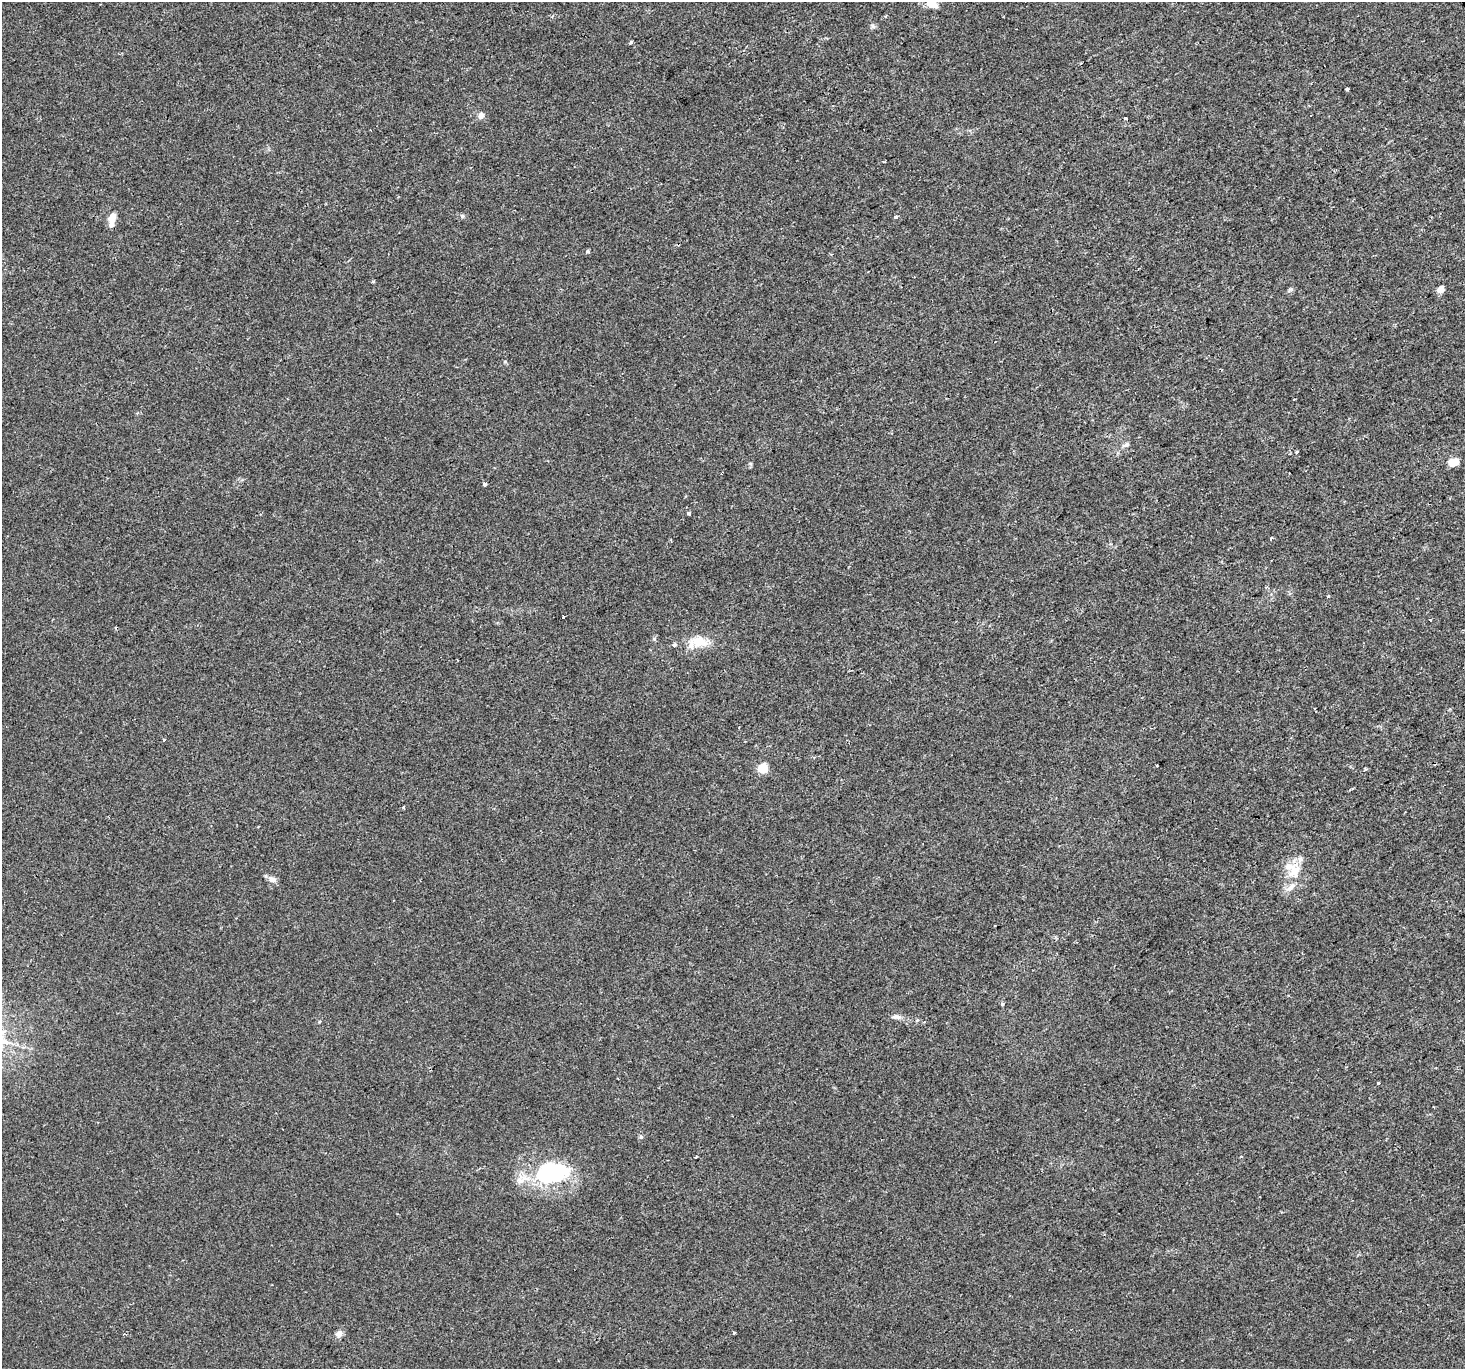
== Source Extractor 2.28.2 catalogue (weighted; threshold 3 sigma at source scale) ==
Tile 10 of 4 x 4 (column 2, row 3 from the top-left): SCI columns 1464-2926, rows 1480-2846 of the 5854 x 5755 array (HDU 1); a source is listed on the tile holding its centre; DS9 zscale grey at full resolution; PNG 1467 x 1371 px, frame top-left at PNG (2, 2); no overlay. Shown black and unused: <1% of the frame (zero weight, under 2 of 3 exposures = <1% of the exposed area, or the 3 px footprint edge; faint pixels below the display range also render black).
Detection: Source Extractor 2.28.2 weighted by HDU 2 'WHT'; one run over the whole footprint, this tile lists its part. Background 0.004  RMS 0.0027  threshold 0.012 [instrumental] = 3 sigma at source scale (4.5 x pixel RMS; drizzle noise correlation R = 1.50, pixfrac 1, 0.0396/0.0396 arcsec/px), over >= 5 px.
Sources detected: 46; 2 cosmic-ray / hot-pixel residue — not listed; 3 inside a brighter listed object's ellipse — not listed separately; the other 41 listed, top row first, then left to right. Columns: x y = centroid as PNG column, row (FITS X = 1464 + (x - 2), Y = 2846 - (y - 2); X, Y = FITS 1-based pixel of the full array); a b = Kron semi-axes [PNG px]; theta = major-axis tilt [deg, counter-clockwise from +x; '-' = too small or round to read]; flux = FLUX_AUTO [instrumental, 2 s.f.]
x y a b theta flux
932 4 14 8 -14 2.2
873 26 8 5 -53 0.57
631 42 5 3 - 0.32
1347 89 3 3 - 1.4
481 116 9 8 - 1.2
1126 119 3 3 - 0.96
462 216 6 5 - 0.45
896 217 4 3 - 0.87
112 219 15 7 78 2.9
588 252 4 3 - 0.82
373 281 5 3 - 0.31
1440 290 5 4 - 4.3
505 361 4 4 - 0.38
1126 444 11 5 29 0.75
1296 452 4 3 - 0.32
1454 462 13 9 15 2.3
485 484 4 3 - 2.6
688 514 3 3 - 0.75
1271 538 3 3 - 0.55
1328 596 4 4 - 0.27
564 617 3 3 - 2.1
1430 620 3 2 - 0.86
654 639 5 5 - 0.36
699 642 24 14 -14 5.1
674 645 3 3 - 1.4
164 740 3 3 - 0.84
1157 766 2 2 - 0.22
763 768 5 5 - 14
1365 769 5 4 - 0.35
404 807 4 2 - 0.28
258 826 3 2 - 0.22
1295 870 22 15 60 5.3
272 879 11 7 -24 1.3
896 1017 14 6 -6 1.1
1378 1083 3 3 - 1.3
641 1137 5 4 - 0.37
1241 1156 4 3 - 0.22
695 1157 3 3 - 0.35
551 1173 45 24 9 26
734 1333 3 3 - 0.33
339 1334 11 7 36 1.1
Isophote crosses this tile's border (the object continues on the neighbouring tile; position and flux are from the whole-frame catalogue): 1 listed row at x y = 932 4
Unlisted compact peaks at least as high as the median listed source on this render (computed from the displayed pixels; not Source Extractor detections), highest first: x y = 1002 1004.